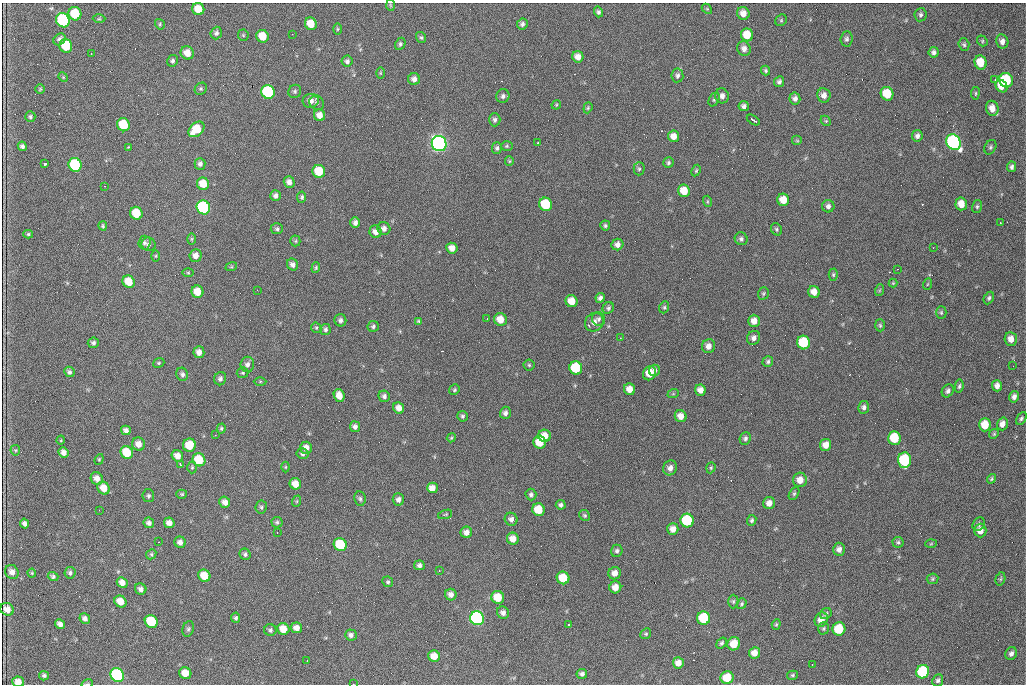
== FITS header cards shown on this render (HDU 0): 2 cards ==
NAXIS1  =                 1024 /fastest changing axis
NAXIS2  =                  682 /next to fastest changing axis

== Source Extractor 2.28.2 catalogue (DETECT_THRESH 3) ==
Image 1024 x 682 px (HDU 0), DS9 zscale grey, 1 PNG px = 1 image px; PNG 1028 x 686 px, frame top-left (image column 1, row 682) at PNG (2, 3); each listed source drawn as its Kron ellipse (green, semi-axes under 4 px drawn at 4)
Background 2570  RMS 34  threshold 102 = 3 sigma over >= 5 px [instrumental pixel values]
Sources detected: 320; all 320 listed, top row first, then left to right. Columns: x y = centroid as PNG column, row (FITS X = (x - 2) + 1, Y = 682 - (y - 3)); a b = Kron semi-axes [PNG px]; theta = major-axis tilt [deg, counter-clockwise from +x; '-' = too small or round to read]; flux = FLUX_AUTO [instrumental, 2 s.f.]
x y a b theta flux
390 5 6 4 -88 2.7e+03
198 9 6 6 - 3.5e+04
707 9 6 4 -42 2.5e+03
598 12 5 4 - 5.4e+03
743 13 6 6 - 1.6e+04
75 14 7 6 - 7.6e+04
920 15 6 6 - 5.3e+03
99 19 6 4 1 2.7e+03
63 20 7 6 - 2.8e+05
781 20 6 5 - 3.3e+03
160 24 5 4 - 3.4e+03
311 24 6 6 - 3.8e+04
522 24 6 5 - 6.0e+03
337 29 6 4 89 2.6e+03
216 33 6 5 - 6.2e+03
292 34 2 2 - 9.8e+02
243 35 5 5 - 3.1e+03
747 35 6 6 - 4.2e+04
263 36 6 6 - 4.0e+04
421 37 6 5 - 3.9e+03
59 39 6 5 - 8.0e+03
847 39 8 6 86 6.1e+03
982 41 5 5 - 3.1e+03
1002 41 7 6 - 1.1e+04
400 44 6 5 - 4.3e+03
964 45 6 5 - 4.3e+03
66 46 7 6 - 8.0e+04
744 49 7 6 - 1.1e+04
934 52 5 5 - 7.0e+03
187 53 7 6 - 2.3e+04
91 54 3 2 - 3.0e+03
578 57 6 5 - 1.6e+04
173 61 6 5 - 4.7e+03
347 61 5 5 - 6.3e+03
980 62 7 6 - 4.7e+04
766 71 5 4 - 3.8e+03
380 73 6 4 -90 2.5e+03
677 75 7 6 - 6.5e+03
63 77 5 4 - 2.2e+03
414 79 6 6 - 1.0e+04
995 79 3 2 - 1.2e+03
1006 80 7 6 - 1.4e+05
779 82 5 5 - 5.5e+03
1001 86 7 5 -52 2.9e+04
40 89 5 4 - 2.7e+03
201 89 6 5 - 3.7e+03
295 91 7 6 - 4.7e+03
268 92 7 6 - 2.3e+05
975 93 6 3 82 2.6e+03
887 94 7 6 - 6.5e+04
824 95 7 6 - 1.4e+04
503 96 7 6 - 6.7e+03
722 96 7 7 - 1.1e+04
795 98 6 5 - 8.2e+03
714 99 7 5 63 4.4e+03
311 101 8 7 - 1.4e+04
317 103 8 6 -45 6.8e+03
556 105 5 4 - 2.3e+03
744 106 5 5 - 7.2e+03
588 108 6 4 70 3.0e+03
992 108 7 6 - 2.1e+04
320 115 6 5 - 1.7e+04
30 117 5 5 - 4.4e+03
495 120 6 5 - 6.2e+03
753 120 7 3 -34 6.8e+03
826 121 6 4 -44 3.1e+03
123 125 7 6 - 9.5e+04
196 129 9 6 43 5.9e+04
674 136 6 5 - 1.6e+04
917 136 5 5 - 7.4e+03
797 141 5 5 - 2.8e+03
954 142 8 7 - 5.6e+05
538 143 3 2 - 4.5e+03
439 144 8 7 - 1.1e+06
22 146 5 4 - 6.5e+03
507 146 6 5 - 3.3e+03
128 147 3 2 - 3.5e+03
990 147 8 5 62 4.7e+03
497 148 6 5 - 5.0e+03
509 161 5 4 - 2.6e+03
668 163 5 5 - 4.4e+03
45 164 3 3 - 1.7e+05
200 164 6 5 - 7.2e+03
75 165 7 6 - 1.9e+05
1012 167 5 4 - 5.7e+03
639 169 6 5 - 4.4e+03
319 171 6 6 - 6.2e+04
696 171 6 4 63 3.0e+03
289 182 6 5 - 1.1e+04
203 184 6 6 - 3.7e+04
105 186 2 2 - 1.6e+03
684 191 6 6 - 3.6e+04
276 195 5 5 - 7.6e+03
302 197 6 4 81 4.3e+03
783 200 6 6 - 2.9e+04
707 201 6 3 -72 2.5e+03
546 204 7 6 - 1.2e+05
961 204 6 5 - 2.4e+04
828 206 6 6 - 7.3e+03
977 206 6 5 - 4.0e+03
203 207 7 6 - 3.5e+05
136 213 7 6 - 5.8e+04
355 223 5 5 - 8.5e+03
1000 223 2 2 - 1.7e+03
103 226 4 4 - 3.2e+03
605 226 5 5 - 4.3e+03
384 228 7 6 - 1.0e+04
277 229 6 5 - 4.7e+03
776 229 6 5 - 4.1e+03
376 232 6 6 - 1.4e+04
28 234 5 4 - 3.4e+03
192 239 6 4 89 2.9e+03
741 239 7 6 - 6.1e+03
295 241 5 5 - 3.1e+03
144 243 7 6 - 5.2e+03
148 244 7 6 - 7.8e+03
617 244 6 5 - 9.9e+03
452 248 6 5 - 1.6e+04
933 248 2 2 - 1.7e+03
196 255 6 6 - 1.3e+04
156 256 5 3 - 2.4e+03
292 264 6 5 - 8.5e+03
231 267 6 4 18 2.6e+03
316 268 5 4 - 2.9e+03
898 269 3 2 - 1.1e+03
188 273 6 4 0 2.3e+03
833 275 6 4 -90 3.3e+03
129 282 6 6 - 3.8e+04
893 283 4 4 - 2.3e+03
928 284 6 3 69 2.3e+03
257 290 3 2 - 2.3e+03
880 290 6 4 71 2.5e+03
197 292 6 6 - 3.4e+04
814 292 6 5 - 1.8e+04
763 293 6 5 - 3.4e+03
600 298 5 4 - 7.3e+03
989 298 6 4 62 4.4e+03
572 301 6 5 - 2.9e+04
664 307 6 4 69 3.8e+03
608 308 6 5 - 5.0e+03
941 312 6 5 - 3.9e+03
487 319 3 2 - 3.9e+03
500 319 6 6 - 2.9e+04
599 319 7 6 - 5.7e+03
340 320 6 6 - 6.4e+03
419 321 3 3 - 3.0e+03
754 321 6 6 - 1.7e+04
594 322 10 8 48 1.4e+04
880 325 6 5 - 3.6e+03
373 326 5 5 - 4.9e+03
316 328 5 5 - 3.2e+03
325 329 5 5 - 5.3e+03
620 338 3 3 - 2.2e+03
754 338 7 6 - 9.0e+03
1011 339 7 6 - 1.8e+04
803 342 7 6 - 1.1e+05
93 343 5 5 - 5.5e+03
708 346 7 6 - 1.3e+04
199 352 6 5 - 1.2e+04
768 361 5 5 - 4.5e+03
159 363 6 4 22 3.2e+03
247 364 7 7 - 8.6e+03
529 365 5 5 - 3.3e+03
1013 366 2 2 - 2.0e+03
576 368 7 6 - 1.1e+05
655 370 6 5 - 5.8e+03
69 372 5 5 - 6.1e+03
243 373 6 5 - 3.7e+03
649 373 7 6 - 3.5e+04
182 374 7 5 -67 6.1e+03
220 379 7 6 - 6.3e+03
260 381 6 4 1 2.9e+03
959 386 6 4 81 4.1e+03
997 386 5 5 - 1.1e+04
630 389 6 5 - 1.7e+04
454 390 5 5 - 3.6e+03
700 390 5 5 - 1.4e+04
948 391 7 5 57 6.5e+03
673 394 6 3 18 2.4e+03
339 395 7 5 -72 2.1e+04
384 396 6 5 - 7.0e+03
1014 397 6 5 - 8.8e+03
864 407 6 5 - 6.7e+03
399 408 6 5 - 1.5e+04
505 413 6 5 - 7.8e+03
462 416 5 5 - 4.1e+03
681 416 6 5 - 1.7e+04
1021 418 7 4 59 4.4e+03
1002 424 6 5 - 1.3e+04
985 425 6 6 - 4.6e+04
355 427 5 5 - 8.1e+03
221 428 5 4 - 3.5e+03
126 430 5 4 - 8.3e+03
994 434 5 4 - 3.0e+03
215 435 2 2 - 1.5e+03
545 436 6 6 - 2.7e+04
451 438 4 3 - 2.4e+03
745 438 6 5 - 5.8e+03
894 438 7 6 - 7.6e+04
61 440 4 3 - 1.9e+03
540 442 6 6 - 4.8e+04
138 444 7 6 - 1.7e+04
189 445 6 6 - 5.0e+04
826 445 6 5 - 1.7e+04
306 448 6 6 - 1.5e+04
15 450 5 5 - 2.8e+03
63 452 5 5 - 1.1e+04
127 452 6 6 - 6.8e+04
302 454 6 5 - 4.6e+03
177 456 6 5 - 1.6e+04
99 459 5 4 - 2.8e+03
199 460 7 6 - 6.9e+04
904 460 7 6 - 1.9e+05
180 464 4 2 - 4.2e+03
192 467 6 5 - 3.9e+03
285 467 5 3 - 2.1e+03
670 468 7 7 - 1.1e+04
711 468 6 4 71 3.3e+03
97 478 6 6 - 1.5e+04
991 479 5 4 - 3.2e+03
800 480 7 7 - 2.0e+04
295 484 6 5 - 2.5e+04
104 488 7 6 - 2.4e+04
432 488 5 5 - 1.7e+04
182 494 5 4 - 3.0e+03
794 494 7 4 63 4.2e+03
531 495 6 5 - 5.5e+03
148 496 6 6 - 4.7e+03
360 499 7 5 -81 4.9e+03
398 499 6 5 - 8.9e+03
297 501 6 3 71 2.4e+03
225 502 6 5 - 1.2e+04
769 503 6 6 - 1.3e+04
561 505 5 4 - 5.7e+03
261 507 6 5 - 4.2e+03
99 510 2 2 - 1.1e+03
538 510 6 6 - 5.6e+04
445 514 7 3 18 2.6e+03
584 515 6 5 - 3.8e+03
511 519 6 6 - 8.5e+03
687 520 7 6 - 1.7e+05
752 520 5 4 - 4.0e+03
277 522 5 5 - 4.0e+03
24 523 5 4 - 8.0e+03
149 523 5 5 - 7.5e+03
169 523 5 5 - 1.4e+04
979 524 7 5 56 4.7e+03
673 529 6 5 - 1.4e+04
980 530 7 6 - 1.9e+04
277 532 2 2 - 1.3e+03
466 532 6 5 - 1.1e+04
513 539 6 6 - 2.0e+04
158 542 2 2 - 1.3e+03
180 542 6 5 - 1.0e+04
898 542 5 5 - 4.0e+03
931 544 6 4 2 2.4e+03
340 545 7 6 - 1.2e+05
839 549 6 6 - 1.1e+04
617 551 6 5 - 5.4e+03
151 554 5 4 - 3.1e+03
245 554 6 5 - 4.8e+03
419 565 5 5 - 7.2e+03
439 571 2 2 - 1.2e+03
12 572 7 6 - 1.2e+04
32 573 4 4 - 2.5e+03
70 573 6 5 - 5.7e+03
615 573 6 6 - 1.5e+04
53 576 5 4 - 4.9e+03
204 576 6 5 - 4.1e+04
563 578 6 6 - 5.7e+04
933 579 6 5 - 3.5e+03
1000 579 7 4 73 3.2e+03
122 582 6 5 - 1.4e+04
388 582 6 5 - 4.1e+03
615 587 6 6 - 1.9e+04
141 589 6 5 - 8.2e+03
451 595 6 5 - 1.1e+04
498 597 6 6 - 4.9e+04
120 601 6 5 - 2.6e+04
733 601 7 5 88 4.1e+03
742 604 6 4 55 3.6e+03
7 609 7 6 - 1.8e+04
503 613 6 6 - 9.0e+03
826 614 6 5 - 4.6e+03
85 618 6 5 - 8.2e+03
236 618 5 4 - 4.1e+03
477 618 7 7 - 5.6e+05
704 618 6 6 - 1.1e+05
821 620 7 6 - 2.0e+04
151 621 7 6 - 1.1e+05
60 624 5 4 - 1.0e+04
568 624 3 3 - 4.1e+03
776 624 5 4 - 2.9e+03
297 628 6 5 - 1.4e+04
823 628 6 5 - 3.7e+03
188 629 8 5 70 4.9e+03
283 629 6 5 - 3.3e+04
839 629 6 6 - 8.6e+04
270 630 6 6 - 5.1e+03
646 634 6 5 - 3.6e+03
351 635 6 5 - 7.7e+03
722 643 6 4 56 4.8e+03
734 644 7 6 - 3.1e+04
754 653 6 5 - 1.7e+04
1011 653 6 5 - 7.7e+03
434 656 6 5 - 2.6e+04
307 660 3 2 - 1.3e+03
678 663 5 5 - 1.7e+04
812 664 2 2 - 1.5e+03
923 672 7 6 - 1.8e+05
185 673 6 5 - 2.9e+04
582 674 5 5 - 6.4e+03
117 675 7 6 - 3.7e+05
793 675 5 4 - 3.3e+03
44 676 5 4 - 4.9e+03
727 678 6 6 - 5.2e+04
938 680 6 5 - 5.2e+03
18 682 6 5 - 1.5e+04
87 684 6 3 18 2.5e+03
353 684 2 2 - 1.7e+03
At the frame edge (FLAGS 8, measured only in part): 3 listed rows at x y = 18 682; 87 684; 353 684